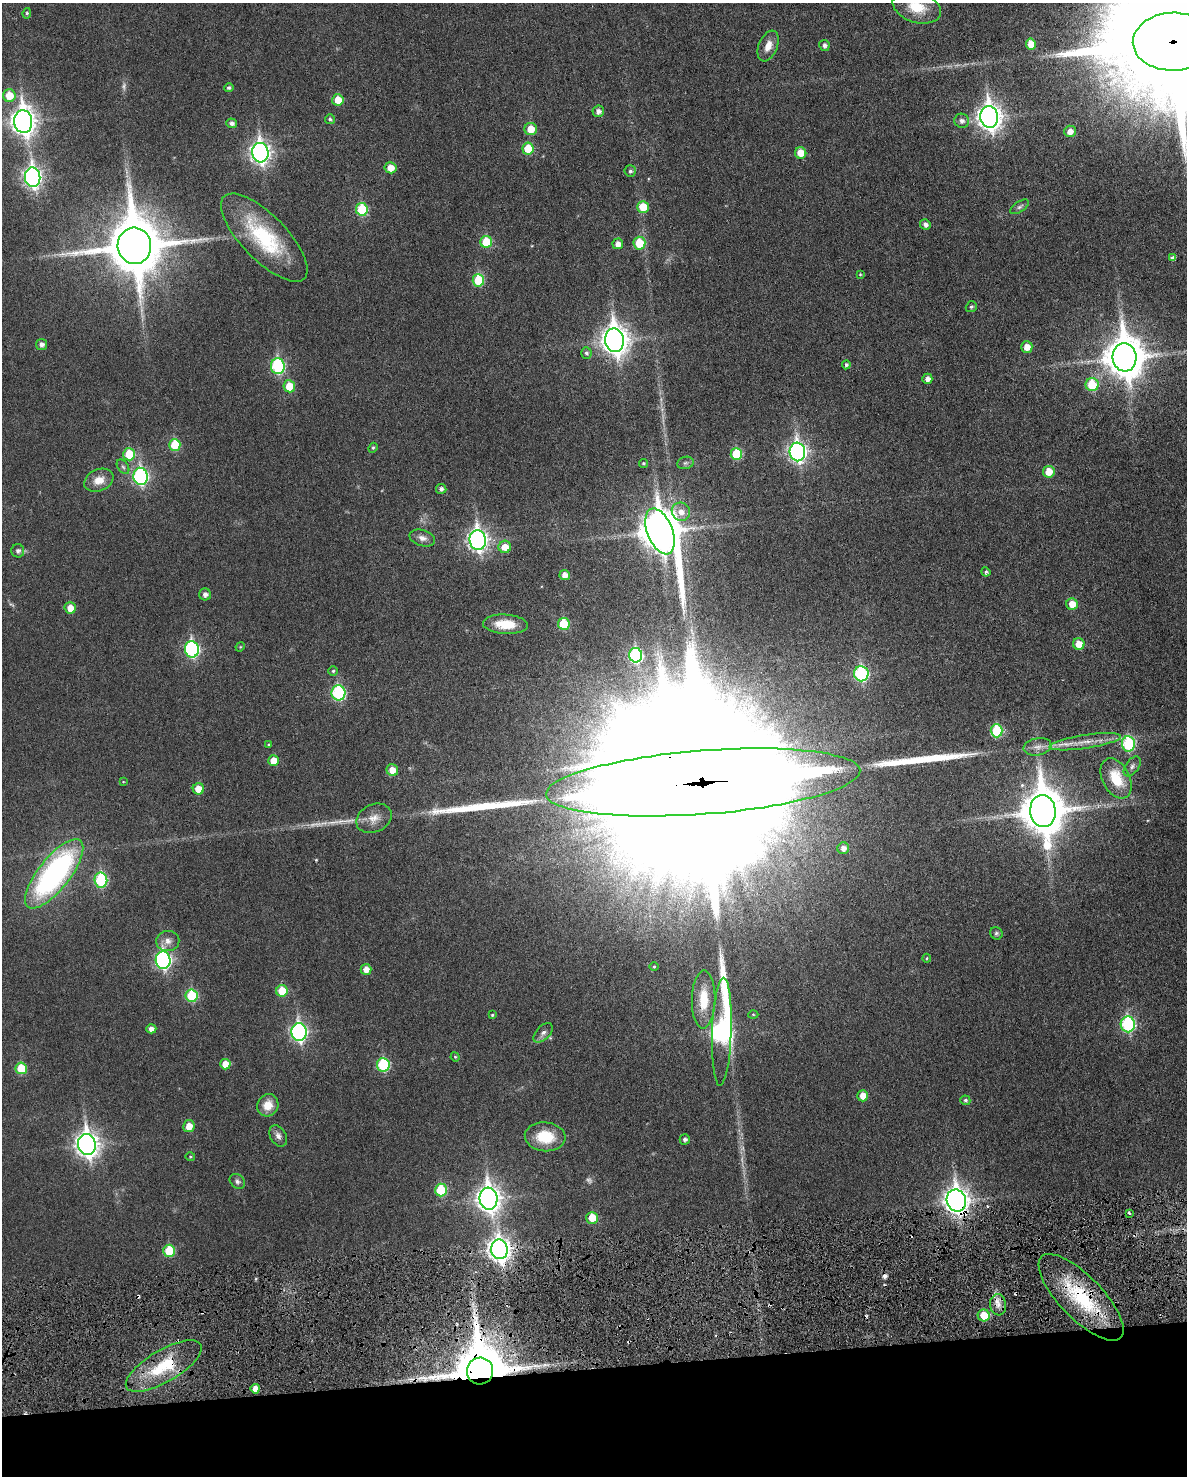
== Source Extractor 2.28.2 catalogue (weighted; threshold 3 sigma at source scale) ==
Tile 10 of 4 x 3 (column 2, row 3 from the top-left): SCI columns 1214-2398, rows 160-1633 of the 4786 x 4824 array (HDU 1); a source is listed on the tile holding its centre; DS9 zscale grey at full resolution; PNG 1189 x 1478 px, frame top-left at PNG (2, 3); each listed source drawn as its Kron ellipse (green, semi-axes under 4 px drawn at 4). Shown black and unused: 8% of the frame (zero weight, under 3 of 6 exposures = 1% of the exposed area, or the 3 px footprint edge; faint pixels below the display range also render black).
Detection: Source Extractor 2.28.2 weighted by HDU 2 'WHT'; one run over the whole footprint, this tile lists its part. Background 0.0355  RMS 0.0047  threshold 0.019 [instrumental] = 3 sigma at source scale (4.09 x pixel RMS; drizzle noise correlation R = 1.36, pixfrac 0.8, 0.05/0.05 arcsec/px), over >= 5 px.
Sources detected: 154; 4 too faint to see at this stretch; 1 inside a brighter object's white glare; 8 cosmic-ray / hot-pixel residue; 2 long thin detections or spike segments (spike, bleed or trail) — neither listed nor drawn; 1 inside a brighter listed object's ellipse — not listed separately; the other 138 listed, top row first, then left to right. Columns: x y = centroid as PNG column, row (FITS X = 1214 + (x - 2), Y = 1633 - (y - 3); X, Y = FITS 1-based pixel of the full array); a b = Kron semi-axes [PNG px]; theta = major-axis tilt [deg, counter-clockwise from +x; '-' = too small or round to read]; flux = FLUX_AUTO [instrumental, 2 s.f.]
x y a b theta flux
917 7 25 15 -19 13
27 13 5 4 - 0.68
1173 42 40 29 2 26000
1031 44 5 5 - 6.7
824 45 5 5 - 1.5
768 46 16 9 68 4.5
229 88 4 4 - 1.1
9 96 6 6 - 8.5
338 100 5 5 - 6.8
598 111 6 5 - 2
989 117 11 9 -82 340
330 119 5 5 - 0.81
23 121 11 9 -84 370
962 121 7 7 - 1.8
232 123 5 4 - 1.6
531 129 6 6 - 6.4
1070 131 6 5 - 3.5
528 149 6 5 - 11
260 153 10 8 -84 210
801 153 6 5 - 6.6
390 168 6 5 - 4.9
630 171 6 5 - 1
33 177 10 7 -83 160
643 207 6 5 - 8.8
1020 207 10 5 33 1.1
362 209 6 6 - 23
925 224 5 5 - 1.8
264 238 57 22 -46 36
486 242 6 6 - 13
639 243 6 6 - 12
618 244 5 5 - 3
134 246 18 17 - 3000
1173 258 4 4 - 1.5
860 274 4 3 - 0.4
478 280 6 6 - 17
971 307 6 5 - 0.83
615 340 12 9 -81 460
42 344 5 5 - 1.8
1027 347 6 5 - 4.4
586 353 5 5 - 1.1
1124 357 14 12 -84 1200
846 365 4 4 - 0.98
278 366 8 7 - 46
927 379 5 5 - 2.5
1092 385 6 6 - 16
289 386 6 6 - 8
175 445 6 5 - 16
373 448 5 4 - 0.56
797 452 9 8 - 160
129 454 6 6 - 14
736 454 6 6 - 18
643 463 4 4 - 0.6
685 463 8 6 15 1.1
123 467 8 5 -53 0.96
1049 472 6 6 - 6.8
141 476 8 7 - 69
99 480 15 11 23 5.1
441 489 5 5 - 1.4
681 512 9 8 - 3.7
660 531 24 12 -68 1200
422 538 13 8 -17 2.6
478 540 10 8 -84 200
505 547 6 6 - 5.4
18 551 6 6 - 1.4
986 572 4 4 - 0.95
565 575 5 5 - 3.3
205 594 6 6 - 1.9
1072 604 6 5 - 5.6
70 608 5 5 - 4.6
505 624 22 9 -3 8.7
564 624 6 5 - 16
1079 644 6 5 - 5.7
240 647 5 4 - 0.38
192 649 8 7 - 70
636 655 7 6 - 42
333 671 5 5 - 0.67
861 674 8 7 - 53
338 693 7 7 - 46
997 731 6 6 - 25
1085 742 36 7 8 6.7
1128 744 7 6 - 32
269 745 4 3 - 0.44
1038 747 14 8 10 3
274 761 5 5 - 6.5
1132 766 11 6 53 1.6
392 770 6 5 - 5.5
1116 778 21 13 -63 14
123 782 3 3 - 0.29
703 782 157 32 4 130000
198 789 5 5 - 6
1043 811 16 12 -84 1600
374 818 18 13 24 5.1
843 848 6 6 - 2.2
54 874 42 16 51 110
101 880 7 6 - 35
996 933 6 6 - 0.84
168 941 11 10 - 2.9
927 958 4 4 - 0.47
163 960 9 7 -85 99
654 967 5 3 - 0.39
366 969 5 5 - 3.5
282 991 6 5 - 11
192 996 6 6 - 22
704 999 29 12 89 12
753 1014 5 3 - 0.42
492 1015 4 4 - 0.53
1128 1024 8 7 - 55
151 1029 5 4 - 2
299 1032 9 7 -87 110
722 1032 54 9 88 140
543 1033 12 6 46 1.8
455 1057 5 4 - 0.45
225 1064 5 5 - 6.7
383 1065 7 6 - 33
21 1068 6 5 - 14
863 1096 5 5 - 4.4
965 1100 5 4 - 0.83
268 1105 11 10 - 6.1
189 1126 6 5 - 5.1
278 1136 11 7 -60 2.1
545 1137 20 14 -5 14
685 1139 5 5 - 1.3
87 1145 10 9 - 290
190 1157 5 3 - 0.46
237 1181 8 6 -43 1.4
441 1190 6 6 - 17
488 1199 11 9 -83 340
956 1201 11 9 -70 360
1129 1213 3 2 - 0.63
592 1218 6 5 - 8.9
499 1249 10 8 -81 300
169 1251 6 5 - 14
1081 1297 57 21 -46 38
998 1305 10 8 -81 3
984 1315 6 6 - 10
164 1366 43 16 30 23
480 1371 13 13 - 3000
255 1389 5 4 - 4.1
Overlapping masked pixels (flux is a lower limit): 7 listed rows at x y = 1173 42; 703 782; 956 1201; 499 1249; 1081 1297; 164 1366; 480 1371
Isophote crosses this tile's border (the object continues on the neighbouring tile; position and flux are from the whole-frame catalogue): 2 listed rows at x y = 917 7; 1173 42